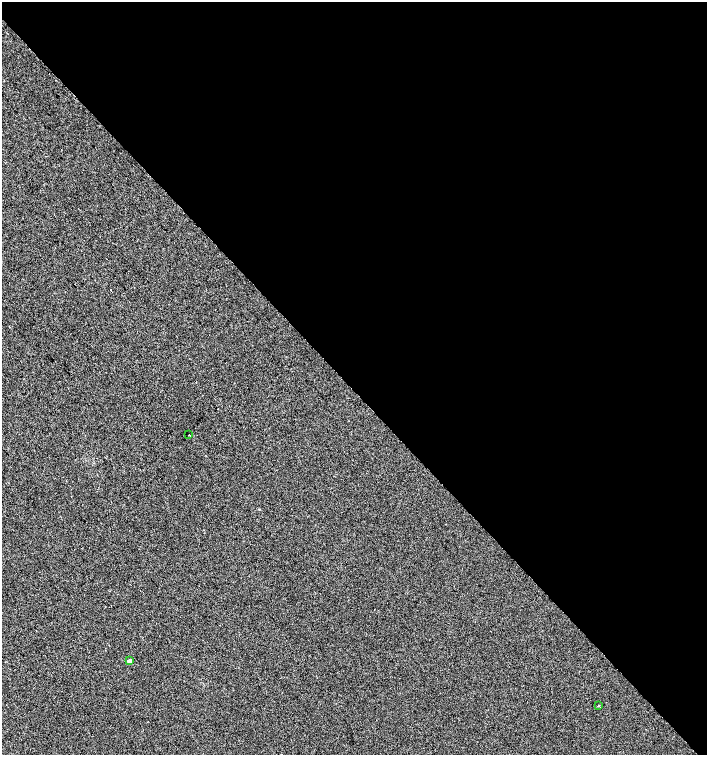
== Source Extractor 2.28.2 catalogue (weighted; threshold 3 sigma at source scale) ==
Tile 8 of 4 x 4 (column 4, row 2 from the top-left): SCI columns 4452-5860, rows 3013-4517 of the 6018 x 6029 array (HDU 1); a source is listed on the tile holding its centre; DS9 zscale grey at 2 x 2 block average (1 PNG px = mean of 2 x 2 image px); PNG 709 x 757 px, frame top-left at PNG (2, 2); each listed source drawn as its Kron ellipse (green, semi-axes under 4 px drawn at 4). Shown black and unused: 52% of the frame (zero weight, under 2 of 3 exposures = <1% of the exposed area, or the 3 px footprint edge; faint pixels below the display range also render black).
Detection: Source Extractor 2.28.2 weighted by HDU 2 'WHT'; one run over the whole footprint, this tile lists its part. Background 6.08e-04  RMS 0.0056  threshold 0.0251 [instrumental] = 3 sigma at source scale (4.5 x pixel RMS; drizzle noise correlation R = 1.50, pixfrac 1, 0.0396/0.0396 arcsec/px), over >= 5 px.
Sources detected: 3; all 3 listed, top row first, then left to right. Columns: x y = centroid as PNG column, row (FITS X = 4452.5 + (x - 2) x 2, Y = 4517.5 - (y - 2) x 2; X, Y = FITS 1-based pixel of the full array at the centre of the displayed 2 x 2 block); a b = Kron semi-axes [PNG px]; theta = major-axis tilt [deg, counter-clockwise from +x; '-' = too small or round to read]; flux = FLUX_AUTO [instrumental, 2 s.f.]
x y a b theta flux
189 435 2 2 - 1.3
129 661 2 2 - 8.2
598 706 2 2 - 1